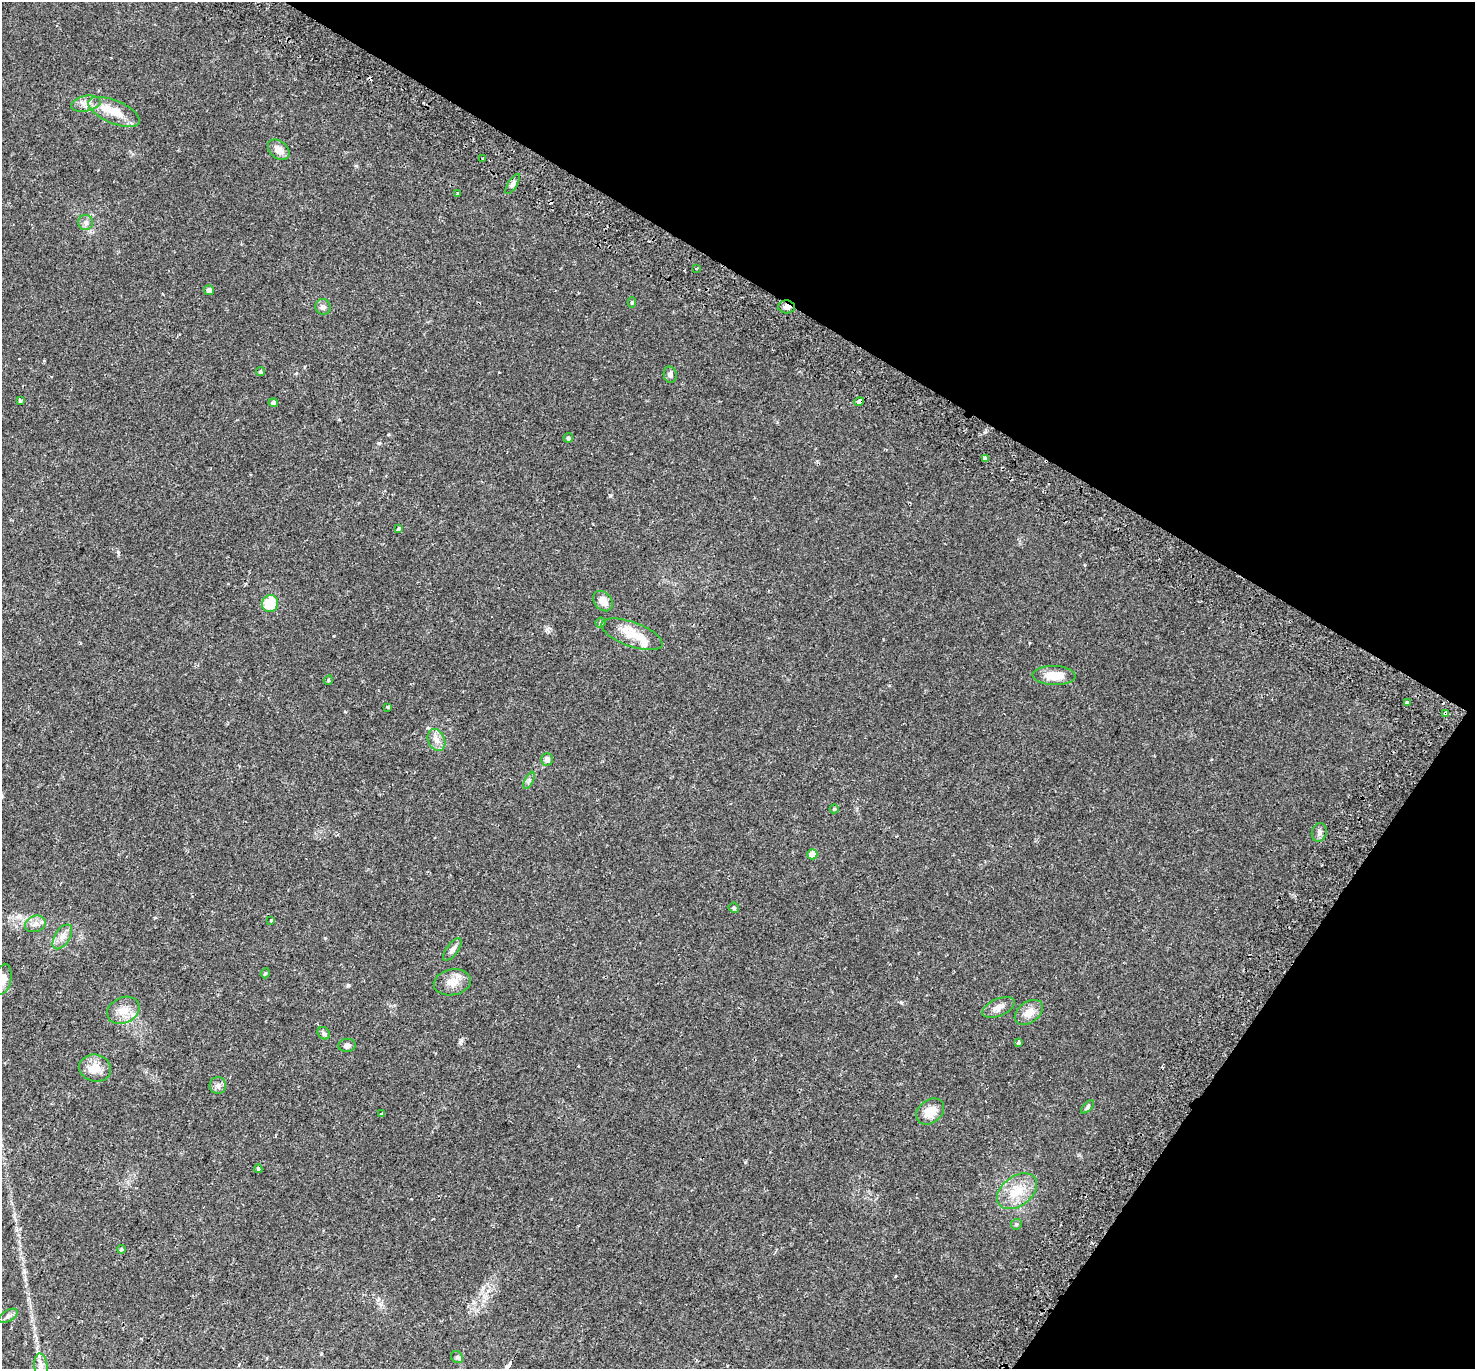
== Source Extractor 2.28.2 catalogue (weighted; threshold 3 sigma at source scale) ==
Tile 8 of 4 x 4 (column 4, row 2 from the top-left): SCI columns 4491-5963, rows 3025-4391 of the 6044 x 6110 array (HDU 1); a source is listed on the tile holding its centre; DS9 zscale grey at full resolution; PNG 1477 x 1371 px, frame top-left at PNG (2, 2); each listed source drawn as its Kron ellipse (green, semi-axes under 4 px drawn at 4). Shown black and unused: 29% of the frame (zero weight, under 2 of 3 exposures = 5% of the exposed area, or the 3 px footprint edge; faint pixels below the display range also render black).
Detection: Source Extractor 2.28.2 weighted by HDU 2 'WHT'; one run over the whole footprint, this tile lists its part. Background 0.0254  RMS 0.0035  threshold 0.0156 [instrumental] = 3 sigma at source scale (4.5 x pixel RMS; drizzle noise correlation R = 1.50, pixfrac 1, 0.0396/0.0396 arcsec/px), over >= 5 px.
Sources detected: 69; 4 cosmic-ray / hot-pixel residue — neither listed nor drawn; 4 inside a brighter listed object's ellipse — not listed separately; the other 61 listed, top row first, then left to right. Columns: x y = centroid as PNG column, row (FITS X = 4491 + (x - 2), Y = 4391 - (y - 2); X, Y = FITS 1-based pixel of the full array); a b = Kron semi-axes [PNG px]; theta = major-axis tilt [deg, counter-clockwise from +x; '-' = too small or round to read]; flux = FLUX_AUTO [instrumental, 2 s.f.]
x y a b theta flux
86 104 15 7 11 2.3
114 112 27 11 -22 6.3
279 150 12 8 -41 2.8
483 159 3 2 - 0.25
513 184 11 4 58 0.97
458 193 4 3 - 1.4
85 222 7 7 - 1.1
696 269 3 2 - 0.32
209 290 5 5 - 1.1
632 302 5 4 - 0.48
323 307 8 7 - 1.2
786 307 8 6 -5 1.4
260 372 4 4 - 0.46
670 375 8 6 -80 1
20 401 3 3 - 0.85
859 402 5 3 - 3.3
273 403 4 4 - 0.88
568 438 5 4 - 0.58
985 458 4 3 - 13
398 529 3 3 - 0.48
603 601 11 8 -50 3
270 604 9 8 - 9
601 623 5 4 - 0.61
632 634 32 12 -20 6.7
1054 676 21 9 -2 6
328 680 5 4 - 0.43
1407 703 4 3 - 0.88
388 707 3 3 - 2.1
1445 713 4 3 - 1.9
436 740 11 8 -66 2.1
547 759 6 6 - 1.1
529 780 9 4 64 0.72
834 809 4 4 - 0.47
1319 832 9 7 74 1.1
812 854 5 5 - 5
734 908 5 5 - 0.55
271 920 4 4 - 0.33
35 924 10 8 20 1.7
62 937 14 7 58 2
452 949 13 5 54 1.3
265 973 5 4 - 0.42
3 979 15 8 78 2.2
452 982 19 13 10 3.6
998 1007 17 8 23 2.3
123 1010 17 13 27 3.9
1029 1012 16 10 37 3.4
324 1033 7 5 -47 0.67
1019 1042 3 3 - 1.2
347 1045 8 6 6 1
95 1068 16 13 -16 4.2
218 1085 8 8 - 1.2
1088 1107 8 4 48 0.62
930 1112 15 11 37 4.9
382 1114 3 3 - 0.83
258 1169 4 3 - 0.75
1017 1191 22 15 37 7
1016 1224 5 5 - 0.56
121 1249 4 4 - 0.52
8 1316 10 5 30 1.1
457 1357 6 5 - 0.65
41 1366 12 6 -85 1.9
Overlapping masked pixels (flux is a lower limit): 4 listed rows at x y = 786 307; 859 402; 985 458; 1445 713
Isophote crosses this tile's border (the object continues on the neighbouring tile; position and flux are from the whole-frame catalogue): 1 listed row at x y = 3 979
Unlisted compact peaks at least as high as the median listed source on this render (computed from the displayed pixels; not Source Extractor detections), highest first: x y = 547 629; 118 552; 461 1040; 348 985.